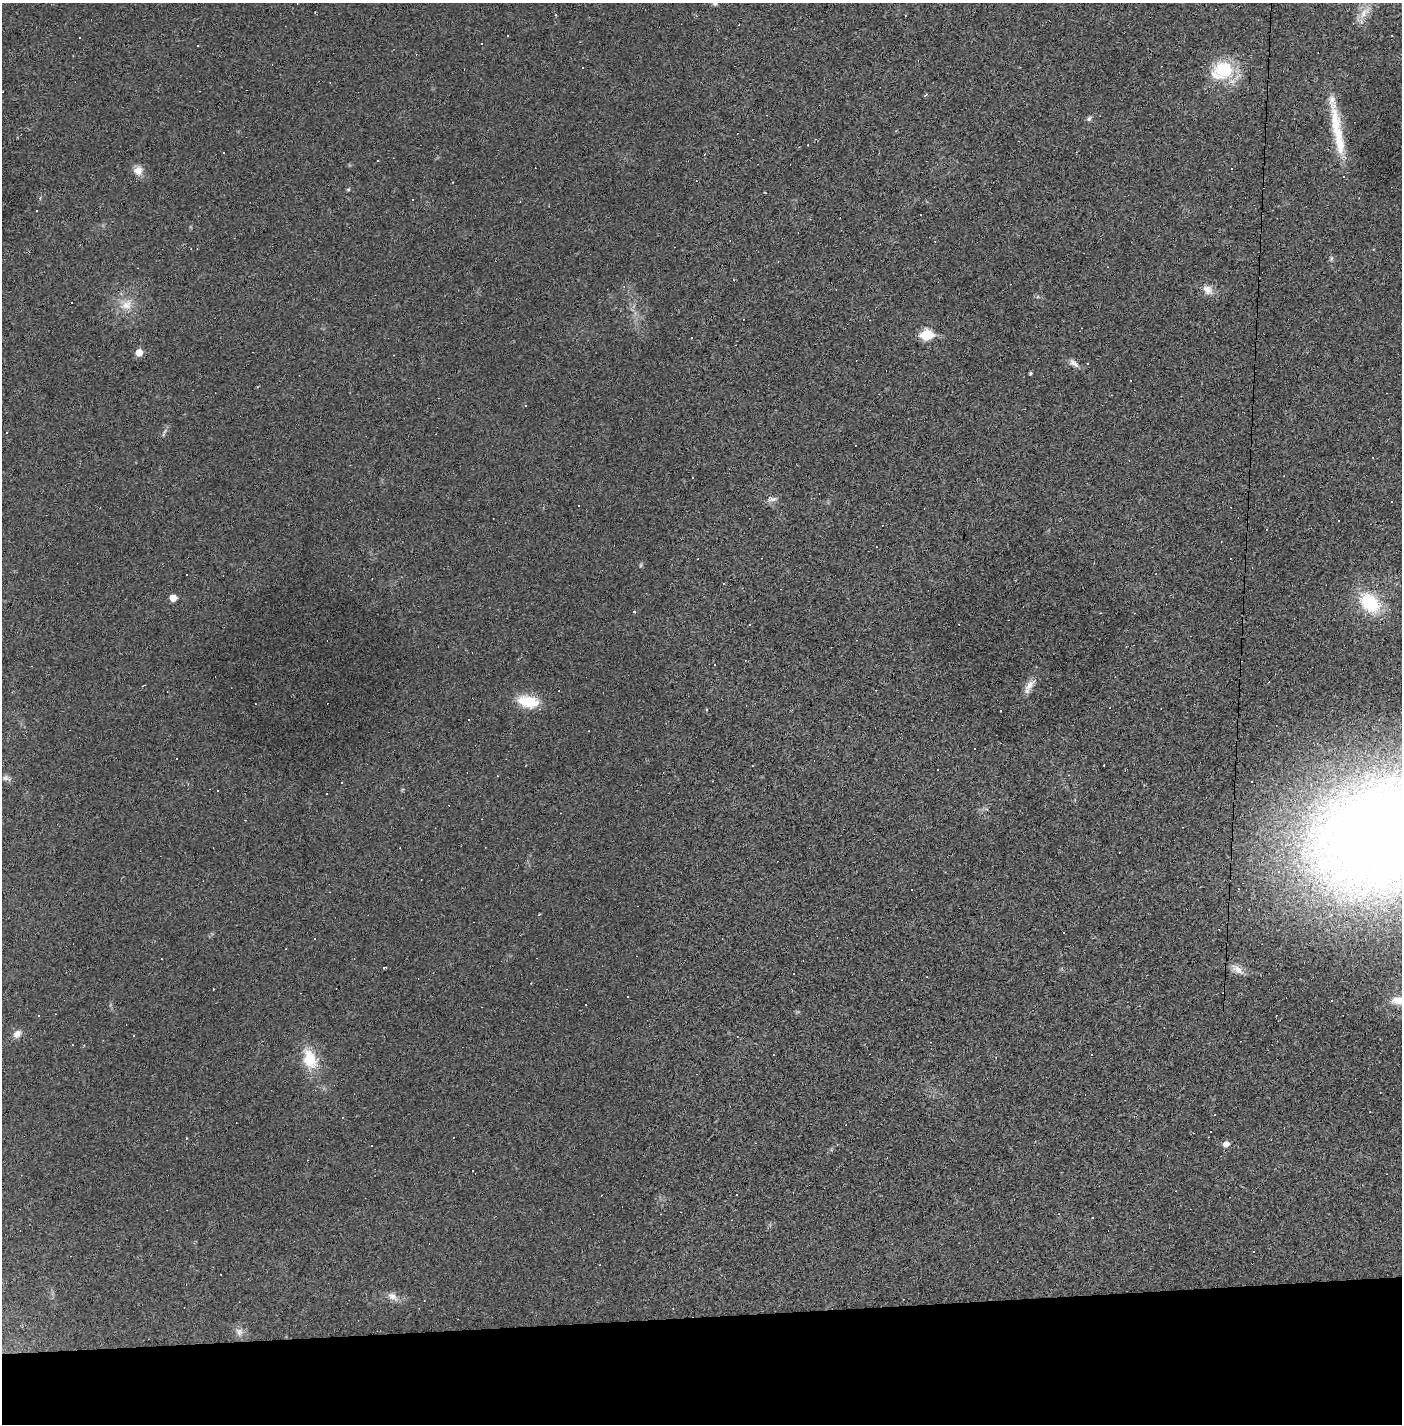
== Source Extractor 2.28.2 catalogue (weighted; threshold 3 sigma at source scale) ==
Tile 8 of 3 x 3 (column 2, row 3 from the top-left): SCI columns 1433-2832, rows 13-1434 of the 4277 x 4302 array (HDU 1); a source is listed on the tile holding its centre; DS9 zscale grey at full resolution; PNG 1404 x 1426 px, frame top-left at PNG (2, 3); no overlay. Shown black and unused: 8% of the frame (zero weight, under 2 of 3 exposures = <1% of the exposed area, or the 3 px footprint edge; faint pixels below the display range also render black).
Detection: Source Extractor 2.28.2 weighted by HDU 2 'WHT'; one run over the whole footprint, this tile lists its part. Background 0.0281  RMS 0.0061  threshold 0.0273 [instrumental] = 3 sigma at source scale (4.5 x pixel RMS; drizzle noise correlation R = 1.50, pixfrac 1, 0.05/0.05 arcsec/px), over >= 5 px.
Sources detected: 126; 1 too faint to see at this stretch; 63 cosmic-ray / hot-pixel residue — not listed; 3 inside a brighter listed object's ellipse — not listed separately; the other 59 listed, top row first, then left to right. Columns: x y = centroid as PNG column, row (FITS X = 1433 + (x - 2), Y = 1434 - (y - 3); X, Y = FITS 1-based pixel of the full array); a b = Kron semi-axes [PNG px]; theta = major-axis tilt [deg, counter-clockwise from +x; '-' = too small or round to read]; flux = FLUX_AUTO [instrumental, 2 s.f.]
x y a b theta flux
715 3 7 5 73 1.4
1364 13 19 8 49 6.8
508 35 3 2 - 0.97
1391 35 3 2 - 0.37
197 45 3 2 - 0.45
582 67 3 2 - 0.56
1224 70 26 22 -16 27
1089 119 8 5 62 1.2
1339 138 50 12 -80 22
138 170 12 11 - 4.8
348 189 5 4 - 0.81
412 200 2 2 - 0.42
36 211 2 2 - 0.54
1331 258 7 4 89 0.99
1208 290 16 10 -40 5
126 305 16 13 32 8
926 334 7 6 - 35
139 352 6 5 - 7.1
1074 363 15 7 -36 3.2
1030 373 4 3 - 0.77
525 405 3 3 - 1.2
7 432 3 3 - 1.4
772 499 13 6 7 2.4
1392 501 3 3 - 10
578 505 2 2 - 0.54
1339 521 3 2 - 0.58
698 558 2 2 - 0.38
186 575 3 3 - 0.84
173 598 5 5 - 6.2
1370 603 24 16 -43 31
634 612 3 3 - 2.9
750 624 2 2 - 0.43
1029 685 21 8 52 5.1
528 702 27 14 -10 16
974 748 3 2 - 0.62
937 769 3 3 - 0.91
6 778 8 7 - 1.7
342 782 2 2 - 0.45
217 790 3 3 - 5.3
327 794 3 2 - 0.47
1383 836 84 50 8 1600
1279 871 5 4 - 1.1
911 890 3 2 - 0.71
1351 895 7 6 - 2.9
315 939 3 2 - 0.56
1237 969 19 9 -38 4.9
927 977 2 2 - 0.46
213 989 2 2 - 0.46
628 996 2 2 - 0.46
1398 1000 18 11 -2 8.1
17 1034 11 8 45 3.3
133 1036 3 2 - 0.46
310 1059 29 16 -70 17
186 1138 4 3 - 0.39
1226 1144 6 6 - 4
372 1145 3 3 - 1.6
1092 1217 3 2 - 0.42
392 1296 16 9 -34 4.3
239 1332 11 9 -51 3.3
Overlapping masked pixels (flux is a lower limit): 1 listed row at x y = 1383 836
Isophote crosses this tile's border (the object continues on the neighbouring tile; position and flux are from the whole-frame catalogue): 3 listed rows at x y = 715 3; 1383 836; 1398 1000
Unlisted compact peaks at least as high as the median listed source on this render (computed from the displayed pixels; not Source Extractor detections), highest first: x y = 1038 296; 164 432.